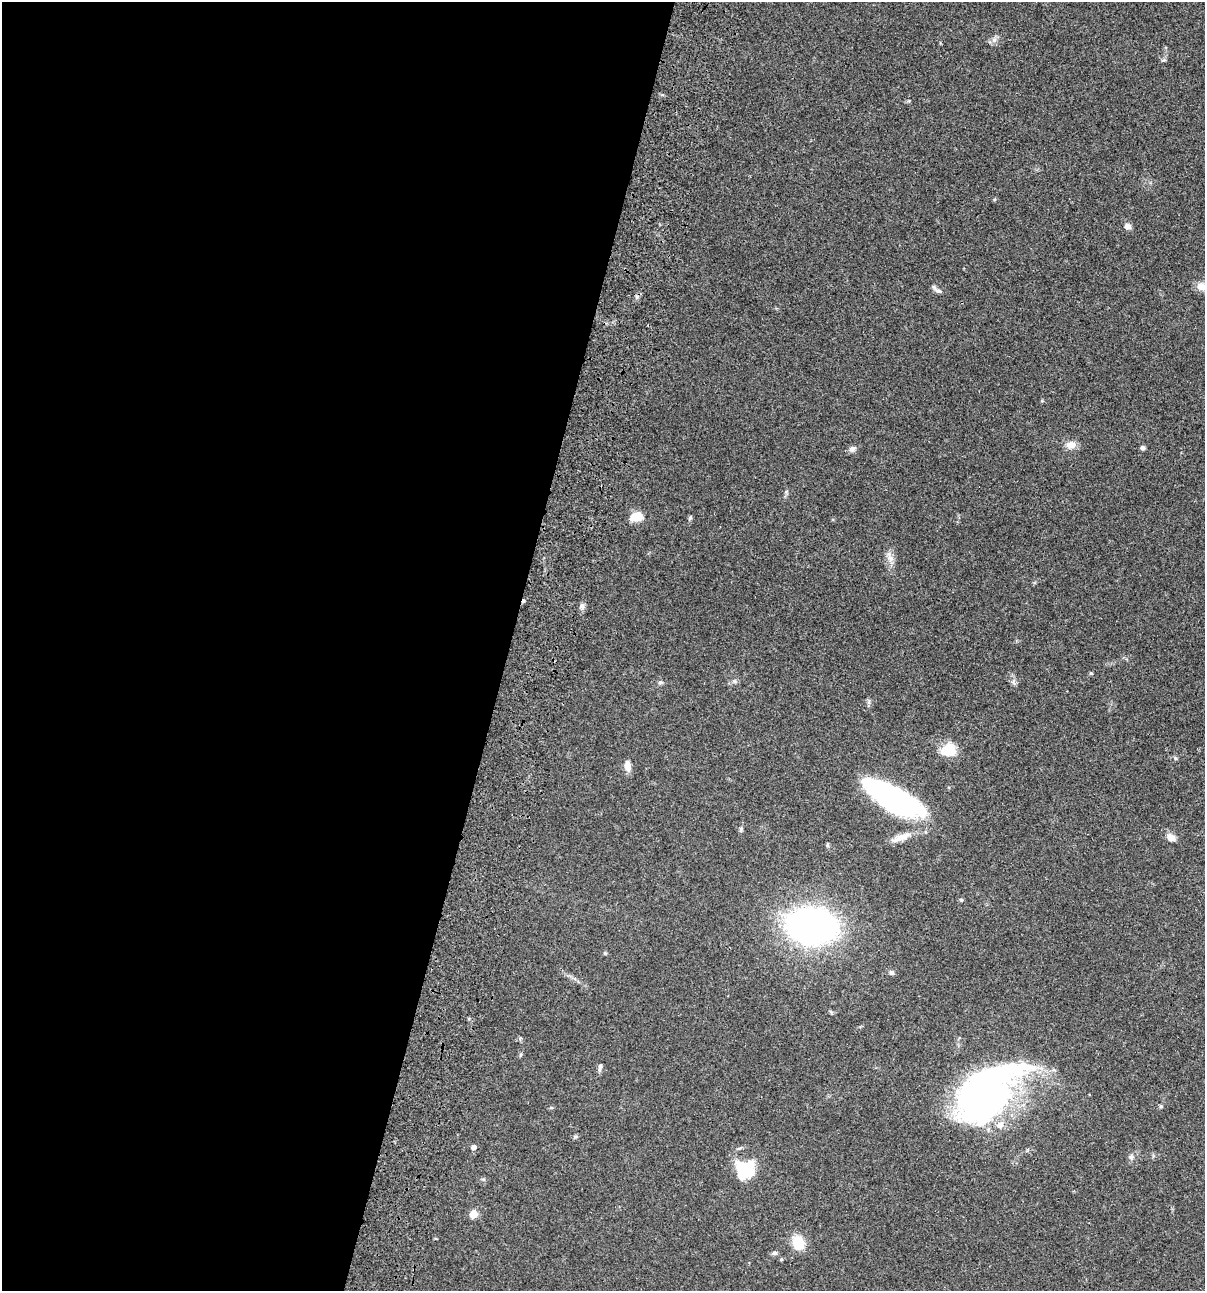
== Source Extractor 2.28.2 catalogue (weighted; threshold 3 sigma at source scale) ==
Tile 5 of 4 x 4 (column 1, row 2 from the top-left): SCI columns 235-1437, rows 2697-3985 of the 5404 x 5390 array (HDU 1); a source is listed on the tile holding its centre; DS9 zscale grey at full resolution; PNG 1207 x 1293 px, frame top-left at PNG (2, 2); no overlay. Shown black and unused: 42% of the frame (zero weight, under 3 of 4 exposures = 9% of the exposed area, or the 3 px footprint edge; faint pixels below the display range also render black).
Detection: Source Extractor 2.28.2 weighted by HDU 2 'WHT'; one run over the whole footprint, this tile lists its part. Background 0.046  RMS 0.0055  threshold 0.0249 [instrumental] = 3 sigma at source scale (4.5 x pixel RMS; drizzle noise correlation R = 1.50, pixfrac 1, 0.05/0.05 arcsec/px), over >= 5 px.
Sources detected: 43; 2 inside a brighter object's white glare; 1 cosmic-ray / hot-pixel residue — not listed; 2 inside a brighter listed object's ellipse — not listed separately; the other 38 listed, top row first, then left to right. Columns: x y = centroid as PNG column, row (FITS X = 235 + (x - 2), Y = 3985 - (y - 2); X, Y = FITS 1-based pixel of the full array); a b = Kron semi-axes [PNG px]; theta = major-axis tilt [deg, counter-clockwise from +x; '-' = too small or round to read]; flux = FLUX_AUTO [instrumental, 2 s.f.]
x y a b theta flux
994 40 8 5 45 1.6
1127 226 8 7 - 2.2
1201 286 11 9 -14 4.1
937 290 17 5 -36 1.8
637 297 6 4 -72 0.87
1071 445 13 9 3 4.4
1143 448 6 5 - 1.1
852 449 9 7 9 1.8
636 517 12 8 15 9.4
690 518 7 4 63 0.86
890 558 11 7 -43 2.8
582 606 7 7 - 1.5
1091 673 5 4 - 0.6
734 681 7 4 -18 0.92
660 682 6 5 - 0.97
948 750 20 15 14 11
1176 758 6 5 - 0.82
628 766 11 7 -85 4.1
894 799 56 19 -30 110
741 829 6 5 - 0.88
901 837 23 8 22 5.8
1171 837 12 8 -30 3.3
827 845 5 4 - 0.77
961 900 5 4 - 0.69
812 926 31 21 -2 280
605 953 4 4 - 0.78
892 973 6 6 - 1.3
520 1038 6 4 19 0.74
520 1055 6 3 71 0.63
600 1067 12 4 80 1.5
985 1091 80 43 36 180
1161 1106 5 5 - 0.66
473 1147 5 4 - 2.3
1131 1157 8 6 -43 1.3
746 1169 26 14 -36 17
473 1214 5 5 - 14
798 1243 12 10 -88 15
774 1253 7 5 0 1.2
Isophote crosses this tile's border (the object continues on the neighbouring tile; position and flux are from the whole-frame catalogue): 1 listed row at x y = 1201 286
Unlisted compact peaks at least as high as the median listed source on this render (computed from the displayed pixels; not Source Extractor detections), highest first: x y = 575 1137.